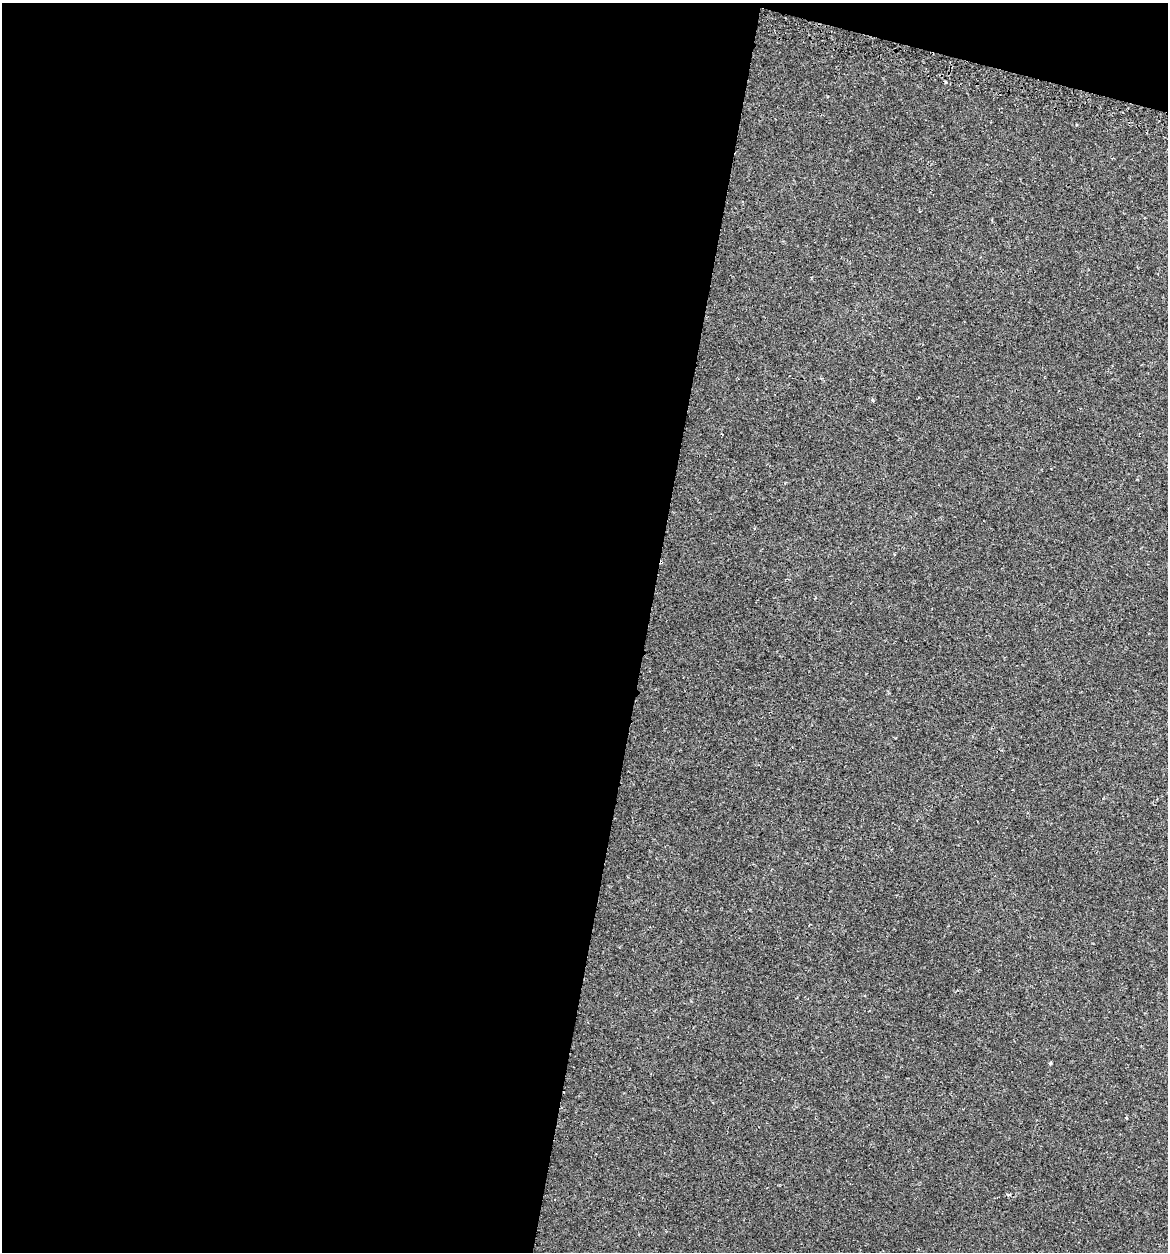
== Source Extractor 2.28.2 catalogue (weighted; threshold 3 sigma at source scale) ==
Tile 1 of 4 x 4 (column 1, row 1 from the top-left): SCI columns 124-1289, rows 3783-5032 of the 5031 x 5032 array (HDU 1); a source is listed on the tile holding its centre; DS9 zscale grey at full resolution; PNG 1170 x 1254 px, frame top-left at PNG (2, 3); no overlay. Shown black and unused: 57% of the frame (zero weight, under 2 of 3 exposures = <1% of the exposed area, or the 3 px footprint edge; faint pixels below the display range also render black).
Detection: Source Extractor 2.28.2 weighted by HDU 2 'WHT'; one run over the whole footprint, this tile lists its part. Background 0.0939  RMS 0.006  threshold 0.0269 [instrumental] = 3 sigma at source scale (4.5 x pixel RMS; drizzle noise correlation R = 1.50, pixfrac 1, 0.05/0.05 arcsec/px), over >= 5 px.
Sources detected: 5; all 5 listed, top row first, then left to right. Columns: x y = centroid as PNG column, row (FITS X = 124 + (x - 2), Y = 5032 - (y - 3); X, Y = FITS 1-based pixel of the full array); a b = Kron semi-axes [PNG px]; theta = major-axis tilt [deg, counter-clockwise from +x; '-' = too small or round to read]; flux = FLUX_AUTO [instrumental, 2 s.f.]
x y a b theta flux
945 82 3 3 - 1
873 400 5 4 - 0.97
809 925 3 2 - 0.47
1050 1063 3 3 - 1.7
1007 1194 5 4 - 1.3